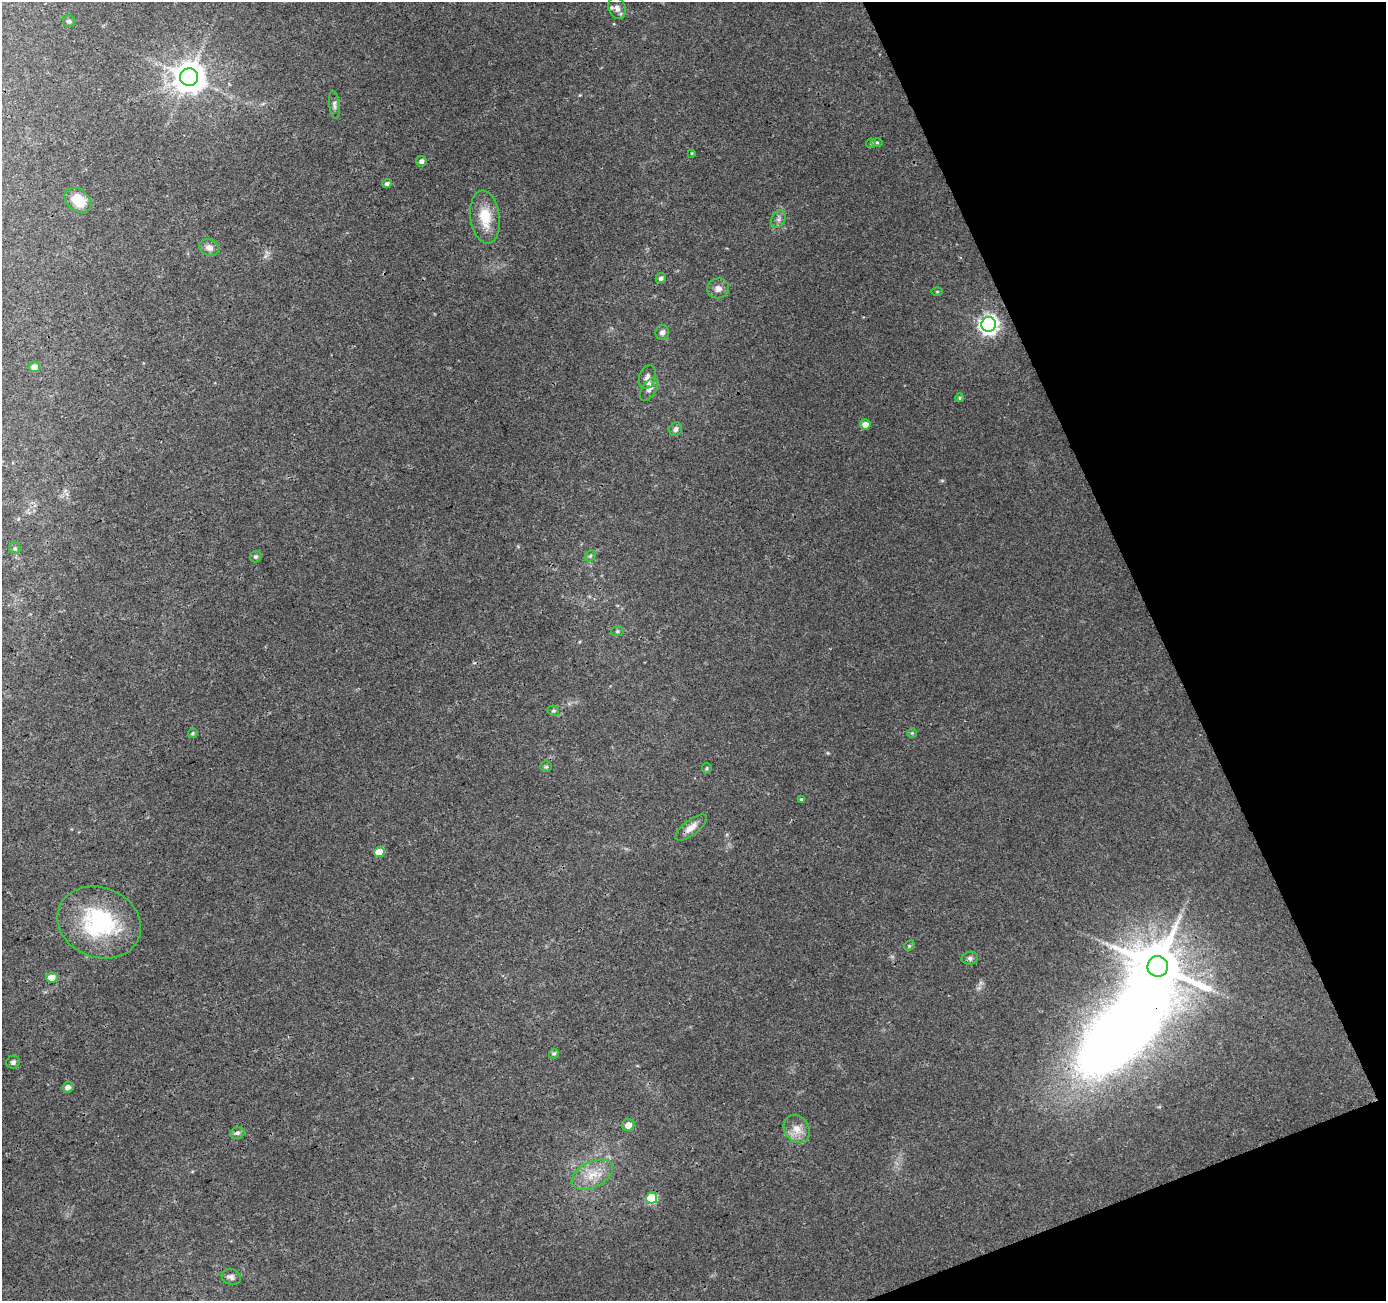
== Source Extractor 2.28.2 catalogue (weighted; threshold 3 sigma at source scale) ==
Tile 12 of 4 x 4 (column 4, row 3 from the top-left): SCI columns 4204-5587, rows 1405-2703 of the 5645 x 5464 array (HDU 1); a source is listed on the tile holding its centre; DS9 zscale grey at full resolution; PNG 1388 x 1303 px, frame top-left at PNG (2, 2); each listed source drawn as its Kron ellipse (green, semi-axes under 4 px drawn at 4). Shown black and unused: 19% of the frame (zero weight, under 3 of 4 exposures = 5% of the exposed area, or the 3 px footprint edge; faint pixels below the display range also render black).
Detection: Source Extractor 2.28.2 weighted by HDU 2 'WHT'; one run over the whole footprint, this tile lists its part. Background 0.0265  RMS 0.0037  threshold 0.0165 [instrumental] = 3 sigma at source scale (4.5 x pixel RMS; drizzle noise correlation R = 1.50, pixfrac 1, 0.0396/0.0396 arcsec/px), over >= 5 px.
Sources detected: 52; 1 inside a brighter object's white glare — neither listed nor drawn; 1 inside a brighter listed object's ellipse — not listed separately; the other 50 listed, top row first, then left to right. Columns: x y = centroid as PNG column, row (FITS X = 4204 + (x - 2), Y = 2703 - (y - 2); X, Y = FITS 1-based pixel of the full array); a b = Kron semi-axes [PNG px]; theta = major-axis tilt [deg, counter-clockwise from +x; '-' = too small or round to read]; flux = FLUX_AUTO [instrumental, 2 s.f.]
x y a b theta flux
617 8 11 8 -69 2.3
69 21 6 5 - 0.76
189 77 9 9 - 660
334 105 14 5 -83 1.2
871 143 5 4 - 0.47
877 143 6 4 -2 0.52
692 153 3 3 - 0.29
421 161 5 5 - 0.99
387 183 5 4 - 0.89
78 200 15 10 -37 9.3
485 217 26 14 -82 10
778 219 9 6 62 1.4
209 248 10 8 -23 2
661 278 5 5 - 1.2
718 288 11 10 - 2.2
937 291 5 3 - 0.37
989 324 7 7 - 170
662 332 7 6 - 1.4
34 367 6 5 - 2.1
647 377 12 8 71 1.9
649 389 13 7 58 2
960 398 4 4 - 0.49
865 424 5 5 - 3.3
676 429 7 6 - 1.4
15 548 6 5 - 0.71
590 556 6 4 46 0.64
256 557 6 5 - 0.93
617 631 6 5 - 0.66
553 711 6 5 - 0.6
193 733 5 4 - 0.53
912 733 4 4 - 0.43
546 767 6 5 - 0.52
707 768 5 4 - 0.49
802 799 4 3 - 1.3
691 827 19 7 38 3
379 852 5 5 - 7.2
99 922 43 35 -22 37
909 946 6 4 46 0.44
970 958 8 6 10 0.99
1158 966 10 10 - 1900
52 977 6 5 - 3.7
554 1054 5 5 - 0.63
13 1062 7 6 - 1
68 1087 5 5 - 2.1
628 1125 6 6 - 2.9
797 1129 15 12 -56 4.3
237 1133 7 5 15 1.1
592 1175 22 13 27 7.2
652 1198 5 5 - 21
231 1277 10 8 -22 1.4